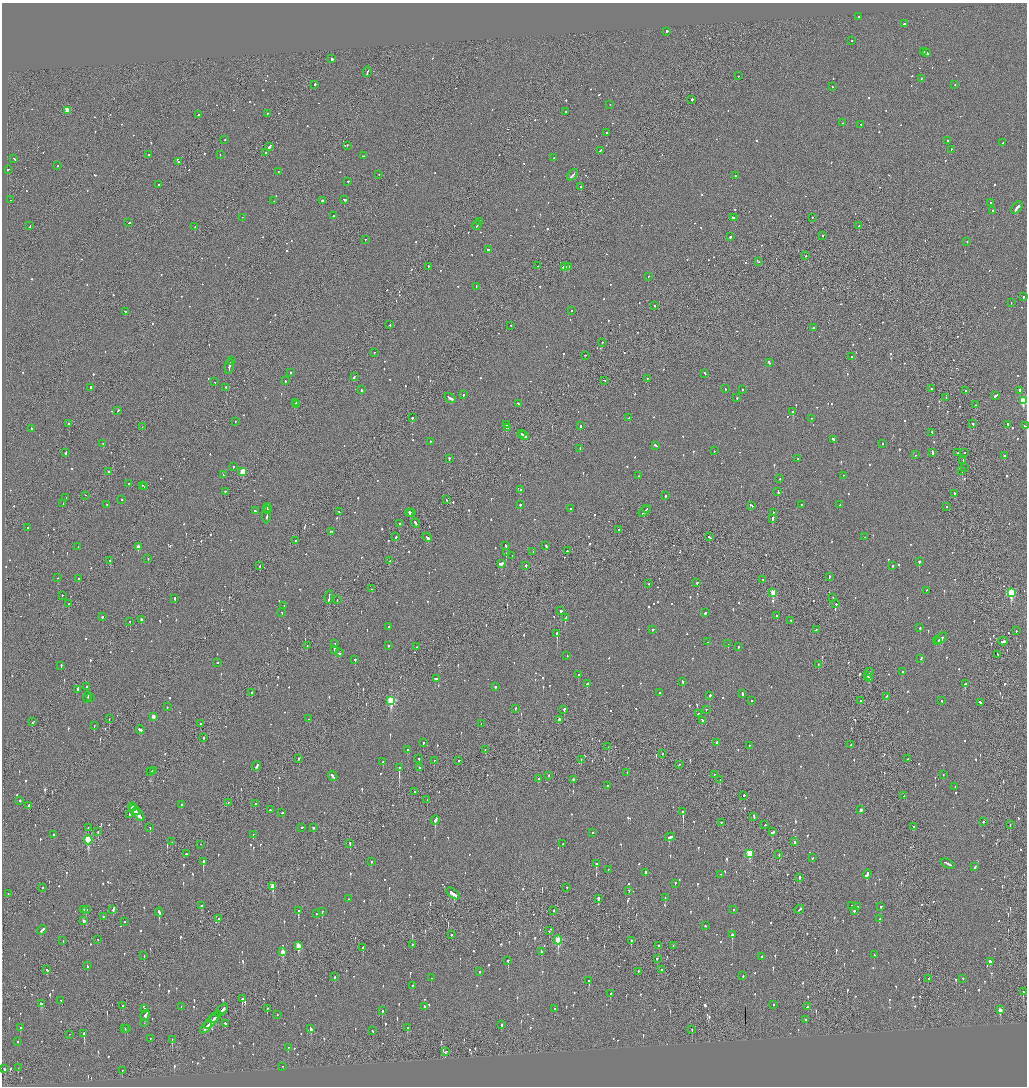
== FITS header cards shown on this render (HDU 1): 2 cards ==
NAXIS1  =                 2050
NAXIS2  =                 2168

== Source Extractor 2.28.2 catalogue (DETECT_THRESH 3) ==
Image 2050 x 2168 px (HDU 1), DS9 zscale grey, zoomed out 1/2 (1 PNG px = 2 x 2 image px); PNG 1029 x 1088 px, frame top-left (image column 2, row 2168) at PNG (2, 3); each listed source drawn as its Kron ellipse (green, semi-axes under 4 px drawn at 4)
Background -0.0925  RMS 0.095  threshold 0.285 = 3 sigma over >= 5 px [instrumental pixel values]
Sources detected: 1360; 84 cannot appear on this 1/2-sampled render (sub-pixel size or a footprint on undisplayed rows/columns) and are neither listed nor drawn; of the other 1276, the 500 brightest by FLUX_AUTO listed and drawn (776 fainter detections omitted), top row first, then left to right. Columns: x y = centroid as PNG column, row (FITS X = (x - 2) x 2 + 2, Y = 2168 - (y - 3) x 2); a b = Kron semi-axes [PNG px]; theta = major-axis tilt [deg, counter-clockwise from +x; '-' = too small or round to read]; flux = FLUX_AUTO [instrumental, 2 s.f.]
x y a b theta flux
859 17 2 2 - 110
904 24 2 2 - 570
667 32 2 2 - 1400
852 41 2 2 - 70
924 52 2 1 - 78
927 53 4 2 - 270
332 59 3 2 - 600
367 72 5 2 - 230
739 76 2 2 - 76
921 79 2 2 - 71
315 85 2 2 - 260
955 85 2 2 - 52
832 87 2 2 - 200
692 100 2 2 - 190
610 105 2 2 - 54
67 111 3 3 - 420
566 112 2 2 - 73
267 114 2 2 - 71
198 115 2 2 - 170
843 123 2 2 - 420
860 125 2 1 - 140
606 133 2 2 - 62
225 140 2 2 - 54
948 141 2 2 - 100
1003 143 3 2 - 87
347 146 2 2 - 52
269 147 3 2 - 520
951 150 2 2 - 82
600 151 3 2 - 95
266 153 2 2 - 200
148 155 2 2 - 200
220 155 2 2 - 59
363 156 2 1 - 94
554 158 2 2 - 93
14 159 3 2 - 120
178 162 2 2 - 55
58 166 2 2 - 77
8 170 3 2 - 120
278 172 2 2 - 62
379 175 2 1 - 53
572 175 7 2 51 190
735 176 2 2 - 68
348 182 2 2 - 150
159 185 3 2 - 66
581 187 2 2 - 360
10 200 2 1 - 120
344 200 3 2 - 240
274 201 2 2 - 59
322 201 2 2 - 440
990 203 2 2 - 86
1017 208 7 2 50 340
993 211 2 2 - 120
333 216 2 2 - 58
242 218 2 1 - 54
733 218 3 2 - 210
735 218 2 2 - 180
812 218 2 2 - 57
480 222 3 2 - 170
129 223 3 2 - 93
30 226 2 1 - 80
477 226 5 2 - 200
859 226 2 1 - 150
195 227 2 2 - 70
822 236 2 2 - 120
730 237 2 2 - 190
365 240 2 1 - 88
967 242 2 2 - 51
488 250 2 2 - 190
805 256 2 1 - 58
759 262 2 1 - 62
537 266 2 1 - 60
428 267 2 1 - 89
564 267 4 2 - 690
569 267 2 2 - 140
648 277 2 1 - 200
476 287 2 2 - 55
1023 297 2 2 - 88
1011 303 2 2 - 78
654 306 2 2 - 71
572 311 2 2 - 56
125 312 3 2 - 68
390 325 2 2 - 51
511 326 2 2 - 130
813 328 2 2 - 60
602 343 2 2 - 95
374 353 2 2 - 95
585 356 2 1 - 53
851 357 2 2 - 130
232 361 2 2 - 150
769 363 3 2 - 230
229 367 7 2 78 390
291 373 2 2 - 140
705 374 3 2 - 110
354 377 4 2 - 120
647 379 2 2 - 52
285 381 2 2 - 80
604 381 3 1 - 61
215 382 2 2 - 58
91 388 2 2 - 230
226 388 2 2 - 200
725 389 2 2 - 52
932 389 3 2 - 91
361 390 2 2 - 170
742 390 2 2 - 140
966 391 2 2 - 120
1020 391 3 2 - 180
463 395 2 2 - 57
996 396 4 2 - 260
450 398 6 2 -31 210
737 398 2 2 - 66
946 398 2 1 - 78
1023 401 3 3 - 1100
296 403 2 1 - 200
519 404 4 2 - 150
296 405 3 2 - 490
975 405 2 2 - 180
118 411 3 2 - 87
792 412 2 2 - 410
412 418 2 2 - 530
629 418 2 2 - 52
812 419 2 1 - 53
235 422 2 2 - 54
69 424 3 2 - 96
973 424 2 2 - 250
506 425 3 2 - 360
1008 425 3 2 - 300
580 426 2 2 - 98
1025 426 3 2 - 94
142 427 2 1 - 52
508 428 2 2 - 66
31 429 3 2 - 120
932 433 3 1 - 90
521 434 3 2 - 91
524 436 5 2 - 140
834 440 4 2 - 250
430 442 2 2 - 52
103 444 2 2 - 77
882 444 2 2 - 55
656 446 3 2 - 170
580 449 2 2 - 86
714 451 2 2 - 57
66 453 3 1 - 160
932 453 4 2 - 120
958 453 2 2 - 71
965 453 2 1 - 53
915 455 2 1 - 71
1004 456 2 2 - 160
449 459 2 2 - 220
798 459 2 2 - 90
963 461 2 1 - 110
233 467 2 2 - 55
964 468 2 1 - 55
962 471 2 1 - 190
109 472 2 2 - 110
243 472 3 3 - 570
223 475 2 2 - 67
638 476 2 2 - 130
843 476 2 1 - 62
780 479 2 2 - 140
129 484 2 2 - 240
142 486 2 2 - 56
145 487 2 2 - 58
521 490 2 2 - 110
225 492 2 2 - 75
778 492 4 2 - 140
955 494 2 2 - 120
85 496 2 1 - 85
665 496 2 2 - 96
66 498 2 1 - 140
122 500 2 2 - 110
447 500 2 2 - 67
63 504 2 2 - 83
107 505 2 2 - 680
520 505 2 2 - 190
802 505 2 2 - 74
840 505 3 2 - 180
751 506 4 2 - 150
946 507 2 2 - 53
268 508 4 2 - 200
570 509 3 2 - 110
647 509 3 2 - 150
267 510 2 1 - 74
255 511 3 2 - 92
339 512 2 2 - 92
645 512 7 1 37 270
410 513 2 2 - 240
412 513 2 2 - 100
773 513 2 2 - 250
267 515 9 2 87 350
772 519 3 2 - 180
415 523 5 2 - 220
399 524 3 2 - 77
27 528 2 2 - 77
618 530 2 2 - 100
331 532 3 2 - 98
396 537 2 1 - 74
709 537 4 2 - 140
865 537 2 2 - 270
427 538 5 2 - 310
295 541 2 2 - 100
506 546 2 2 - 120
546 546 4 2 - 230
78 547 2 1 - 68
138 547 3 2 - 210
567 551 2 2 - 79
533 552 2 2 - 81
506 553 2 2 - 170
512 556 2 2 - 60
148 559 2 2 - 69
110 561 2 2 - 100
390 561 4 2 - 240
919 562 2 2 - 360
501 564 4 2 - 600
260 566 2 2 - 100
526 566 2 2 - 120
893 566 2 2 - 120
829 577 2 2 - 250
57 578 2 2 - 61
79 579 2 1 - 88
762 580 2 1 - 110
697 583 2 2 - 82
649 584 2 2 - 51
372 589 2 2 - 82
926 590 2 2 - 53
773 593 3 3 - 530
1011 593 4 3 - 1200
62 596 2 1 - 130
329 597 7 2 81 290
833 598 2 2 - 53
174 599 2 2 - 170
337 600 2 2 - 71
68 604 2 1 - 180
836 604 2 2 - 130
284 606 2 2 - 110
561 611 3 2 - 340
282 613 2 2 - 55
705 613 3 2 - 72
777 616 2 2 - 96
102 617 2 2 - 160
565 618 4 2 - 280
141 620 3 2 - 160
791 621 2 2 - 65
130 622 2 2 - 62
388 627 2 2 - 69
920 628 2 2 - 120
653 630 3 2 - 72
816 630 3 2 - 120
1016 631 2 2 - 200
557 634 3 2 - 550
941 638 6 2 42 240
937 641 4 1 - 130
708 642 3 2 - 66
1003 642 5 2 - 190
335 644 2 2 - 240
728 644 2 2 - 60
307 646 2 2 - 59
388 646 2 2 - 75
417 647 2 2 - 52
738 647 2 2 - 66
335 650 3 2 - 230
339 653 3 2 - 120
998 655 4 2 - 120
567 656 2 2 - 66
921 659 2 2 - 90
355 660 2 2 - 290
218 663 2 2 - 93
818 665 3 2 - 51
61 666 2 2 - 81
869 672 2 2 - 61
902 672 3 2 - 100
578 675 2 2 - 150
868 676 2 2 - 190
436 679 3 2 - 240
870 679 3 2 - 59
682 682 3 2 - 89
587 684 3 2 - 370
965 684 2 2 - 470
87 687 2 2 - 110
495 687 2 2 - 240
78 690 3 2 - 680
252 693 3 2 - 85
660 693 2 2 - 85
742 694 3 2 - 110
710 696 2 2 - 110
88 697 5 2 - 180
886 697 4 2 - 160
91 698 2 2 - 74
391 701 4 3 - 1700
751 701 2 2 - 89
860 701 2 2 - 87
942 701 2 2 - 64
980 703 4 2 - 140
167 707 2 2 - 120
515 709 2 2 - 66
564 710 3 2 - 200
706 710 2 1 - 79
698 714 2 1 - 60
153 717 3 2 - 190
109 719 2 1 - 73
308 719 2 1 - 230
559 720 2 2 - 93
702 721 4 2 - 110
33 722 3 2 - 71
201 724 2 1 - 120
481 724 2 1 - 85
94 726 2 2 - 63
140 730 4 2 - 130
204 738 2 2 - 89
423 743 2 2 - 70
717 743 3 2 - 81
851 745 2 2 - 180
749 746 2 1 - 98
608 747 3 2 - 130
407 750 2 2 - 93
485 750 2 1 - 80
662 754 2 2 - 65
299 759 2 2 - 70
419 759 2 2 - 84
908 759 2 1 - 210
581 760 2 1 - 56
434 761 2 1 - 110
459 761 2 2 - 65
383 762 2 2 - 210
679 765 2 2 - 51
257 766 5 2 - 270
399 768 3 2 - 910
419 768 2 2 - 67
153 771 3 2 - 570
151 772 3 1 - 460
627 773 2 1 - 57
714 775 3 1 - 91
943 775 2 2 - 81
333 776 5 2 - 160
548 776 3 1 - 120
539 779 2 2 - 120
573 780 2 2 - 130
720 780 3 2 - 99
607 786 2 1 - 59
955 787 2 1 - 62
415 792 2 1 - 74
744 796 2 2 - 300
904 796 3 1 - 60
427 800 2 1 - 51
20 801 2 2 - 100
228 803 2 1 - 78
255 804 2 2 - 280
181 805 2 2 - 120
29 806 2 2 - 190
132 807 4 2 - 320
270 810 2 2 - 93
861 810 3 2 - 73
135 811 5 2 - 270
683 812 4 2 - 730
282 813 2 2 - 68
129 815 2 2 - 72
138 815 8 3 -51 430
754 817 4 2 - 120
435 821 5 2 - 370
983 822 2 2 - 120
721 823 2 2 - 77
765 825 3 2 - 70
1010 825 3 1 - 68
913 827 2 2 - 83
88 828 2 1 - 67
150 828 3 2 - 150
302 828 2 2 - 220
313 828 2 2 - 79
98 832 2 1 - 230
773 832 4 2 - 200
592 833 2 2 - 57
53 835 2 2 - 67
253 835 2 2 - 55
670 837 5 2 - 160
88 840 4 3 - 1200
172 842 2 2 - 61
794 842 2 2 - 65
350 844 2 2 - 72
563 844 2 2 - 83
201 845 2 2 - 55
186 854 2 2 - 560
750 854 4 3 - 720
779 855 2 2 - 60
812 858 3 2 - 81
203 862 3 2 - 630
371 862 2 2 - 240
596 864 3 2 - 190
948 864 7 2 -26 310
975 867 4 2 - 66
608 870 2 2 - 55
645 873 3 2 - 93
867 874 5 2 - 460
721 875 2 2 - 75
799 878 3 2 - 170
675 884 3 2 - 83
273 887 4 2 - 330
42 888 2 1 - 110
567 888 2 1 - 270
629 891 3 2 - 76
8 894 2 2 - 65
453 894 8 2 -38 300
665 898 2 2 - 58
349 899 2 2 - 58
598 899 4 2 - 230
201 906 3 2 - 160
852 906 2 2 - 250
858 907 2 2 - 65
881 907 2 2 - 490
84 910 2 2 - 54
86 910 3 2 - 120
113 910 4 2 - 230
733 910 2 2 - 51
799 910 5 2 - 170
298 911 4 2 - 250
553 911 2 2 - 230
854 911 2 2 - 120
322 912 2 2 - 120
159 913 5 2 - 200
316 914 2 2 - 85
103 917 2 2 - 130
219 919 3 2 - 52
879 919 3 2 - 120
84 921 3 2 - 140
124 922 2 2 - 170
705 926 2 2 - 180
42 930 5 2 - 140
549 931 2 2 - 84
452 935 2 2 - 67
732 935 2 2 - 470
98 940 2 1 - 73
558 940 4 3 - 1100
63 941 2 2 - 62
631 941 3 2 - 140
412 945 2 2 - 150
298 946 4 3 - 380
659 946 2 2 - 64
673 946 2 2 - 55
363 948 2 2 - 280
283 952 4 2 - 290
542 952 3 2 - 77
874 955 2 2 - 63
144 956 2 2 - 63
762 957 3 2 - 120
657 959 3 2 - 120
508 961 3 2 - 230
990 962 2 2 - 380
87 966 3 2 - 84
47 970 3 2 - 170
662 970 2 2 - 240
480 972 2 2 - 73
638 972 2 2 - 98
743 976 2 2 - 66
335 977 2 2 - 60
431 978 2 2 - 60
928 979 2 1 - 110
963 979 2 2 - 59
589 981 3 2 - 180
412 986 2 1 - 100
1023 992 2 2 - 120
611 994 3 2 - 70
242 999 3 2 - 310
61 1001 2 2 - 210
41 1004 3 3 - 150
773 1005 2 2 - 65
123 1006 3 2 - 82
181 1007 2 1 - 87
425 1007 2 2 - 71
807 1007 3 2 - 300
145 1009 2 2 - 110
267 1009 2 2 - 170
555 1009 2 2 - 120
1000 1010 4 2 - 170
222 1011 8 2 47 340
382 1011 2 2 - 97
277 1015 2 2 - 62
145 1016 5 2 - 500
215 1017 7 2 44 360
806 1020 2 2 - 59
212 1021 10 2 49 580
144 1023 2 2 - 220
225 1024 3 2 - 110
502 1025 3 2 - 300
206 1027 8 2 48 330
21 1028 2 2 - 120
407 1028 3 2 - 100
125 1029 2 2 - 69
127 1029 2 2 - 74
311 1029 4 2 - 790
692 1030 2 1 - 97
372 1031 3 2 - 80
84 1034 3 2 - 380
69 1035 2 1 - 65
150 1039 2 1 - 65
172 1040 3 1 - 82
18 1042 2 2 - 81
288 1048 3 2 - 61
445 1052 3 2 - 72
283 1067 2 1 - 80
18 1068 2 1 - 54
4 1069 3 2 - 57
122 1071 2 1 - 77
At the frame edge (FLAGS 8, measured only in part): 2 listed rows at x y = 1023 401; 1025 426
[776 fainter detections neither listed nor drawn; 84 sub-pixel or undisplayed-footprint detections neither listed nor drawn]